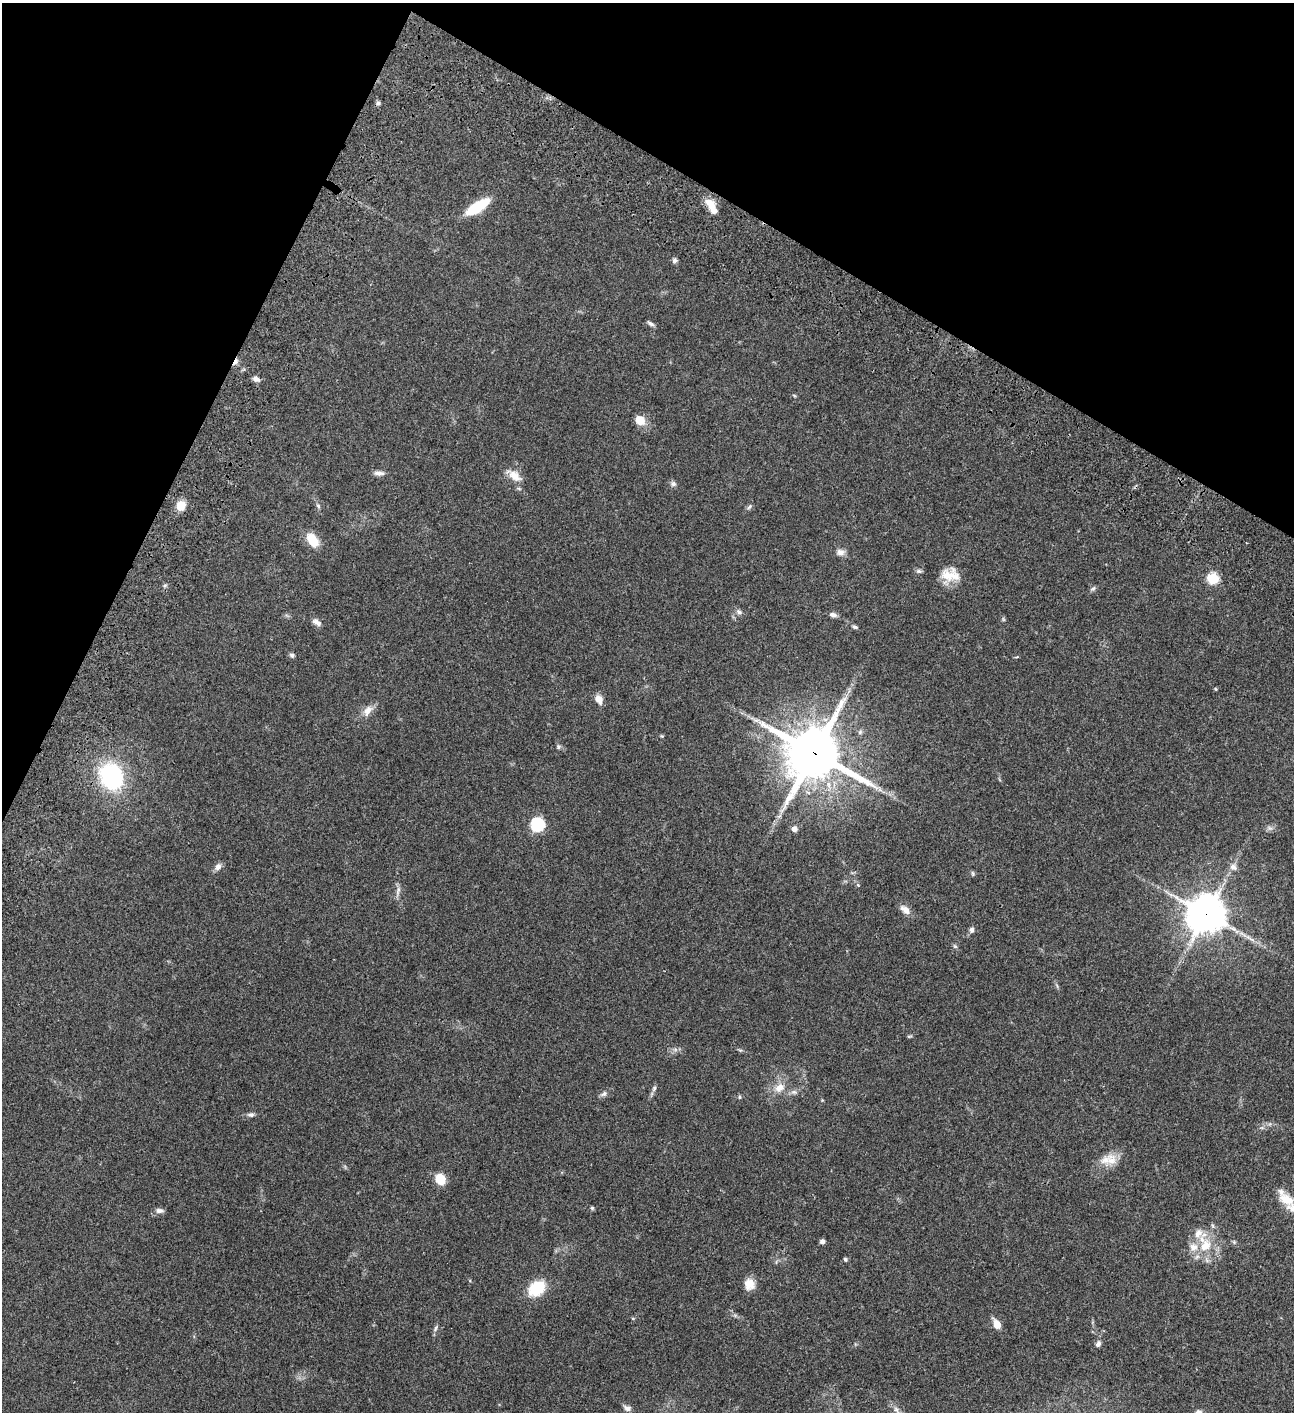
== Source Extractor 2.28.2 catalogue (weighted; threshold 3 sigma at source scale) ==
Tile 2 of 4 x 4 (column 2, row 1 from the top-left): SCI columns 1797-3088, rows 4433-5842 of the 6049 x 6047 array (HDU 1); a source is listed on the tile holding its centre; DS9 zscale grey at full resolution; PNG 1296 x 1414 px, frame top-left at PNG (2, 3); no overlay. Shown black and unused: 23% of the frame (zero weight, under 3 of 4 exposures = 13% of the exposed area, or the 3 px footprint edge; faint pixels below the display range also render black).
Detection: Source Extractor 2.28.2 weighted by HDU 2 'WHT'; one run over the whole footprint, this tile lists its part. Background 0.064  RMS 0.0059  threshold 0.0264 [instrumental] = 3 sigma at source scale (4.5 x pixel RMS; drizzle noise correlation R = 1.50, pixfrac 1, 0.05/0.05 arcsec/px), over >= 5 px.
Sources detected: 72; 1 cosmic-ray / hot-pixel residue — not listed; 5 inside a brighter listed object's ellipse — not listed separately; the other 66 listed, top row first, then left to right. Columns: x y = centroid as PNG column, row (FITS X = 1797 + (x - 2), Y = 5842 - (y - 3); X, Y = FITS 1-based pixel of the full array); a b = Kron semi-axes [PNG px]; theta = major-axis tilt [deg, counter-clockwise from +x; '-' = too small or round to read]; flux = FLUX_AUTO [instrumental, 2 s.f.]
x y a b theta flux
378 103 5 5 - 1.1
709 203 15 10 -40 5.9
477 207 27 9 32 21
674 260 7 6 - 1.3
651 323 9 5 -35 1.4
256 379 9 6 -26 2.1
640 420 10 8 -45 7.4
379 473 12 6 -6 2.6
514 475 21 10 -35 6.1
673 484 7 7 - 1.4
181 506 9 8 - 8.7
318 506 7 5 -47 0.99
749 507 8 4 46 1.1
312 540 15 9 -57 12
840 552 10 8 1 2.8
919 571 8 5 -1 1.2
950 575 23 15 -3 9.7
1213 578 6 5 - 40
1093 588 7 5 30 1
739 612 8 6 -37 1.6
833 615 9 6 -13 2
317 622 13 7 -36 2.4
855 627 7 4 -16 0.97
292 655 7 5 -29 1.2
1215 689 5 3 - 0.51
599 699 12 8 -62 3.9
367 711 16 9 52 4.5
662 736 5 4 - 0.57
558 747 7 4 -82 0.98
814 753 19 18 - 2600
111 776 25 21 -67 56
537 824 6 6 - 74
794 829 7 6 - 2.5
218 867 9 7 65 2.6
1233 867 10 8 -31 2.5
973 873 7 3 -81 0.69
858 885 5 4 - 0.66
398 890 14 5 74 2.1
905 910 14 8 -36 3.9
1206 914 13 12 - 1200
972 930 7 6 - 1.7
1251 939 8 4 -19 1.5
955 946 6 4 -19 0.76
909 1036 8 3 13 0.61
654 1088 7 5 71 1.3
779 1088 16 11 31 6.4
604 1094 11 5 37 1.6
739 1097 6 4 90 0.68
822 1100 4 4 - 0.44
251 1115 9 6 0 1.6
1111 1160 19 14 78 7.9
440 1179 12 9 -62 9
1286 1199 23 13 -30 9.4
592 1208 5 4 - 0.73
159 1211 10 6 -3 2.2
822 1241 6 5 - 1.5
1234 1242 6 4 -47 0.78
1205 1246 20 13 56 13
845 1259 5 4 - 0.98
749 1284 14 13 - 5.8
537 1288 17 13 40 19
997 1324 9 6 -59 6.9
436 1328 12 4 62 1.3
1098 1344 9 6 65 1.7
627 1408 10 7 -18 2.2
896 1409 9 6 -62 1.9
Overlapping masked pixels (flux is a lower limit): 2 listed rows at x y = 814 753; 1206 914